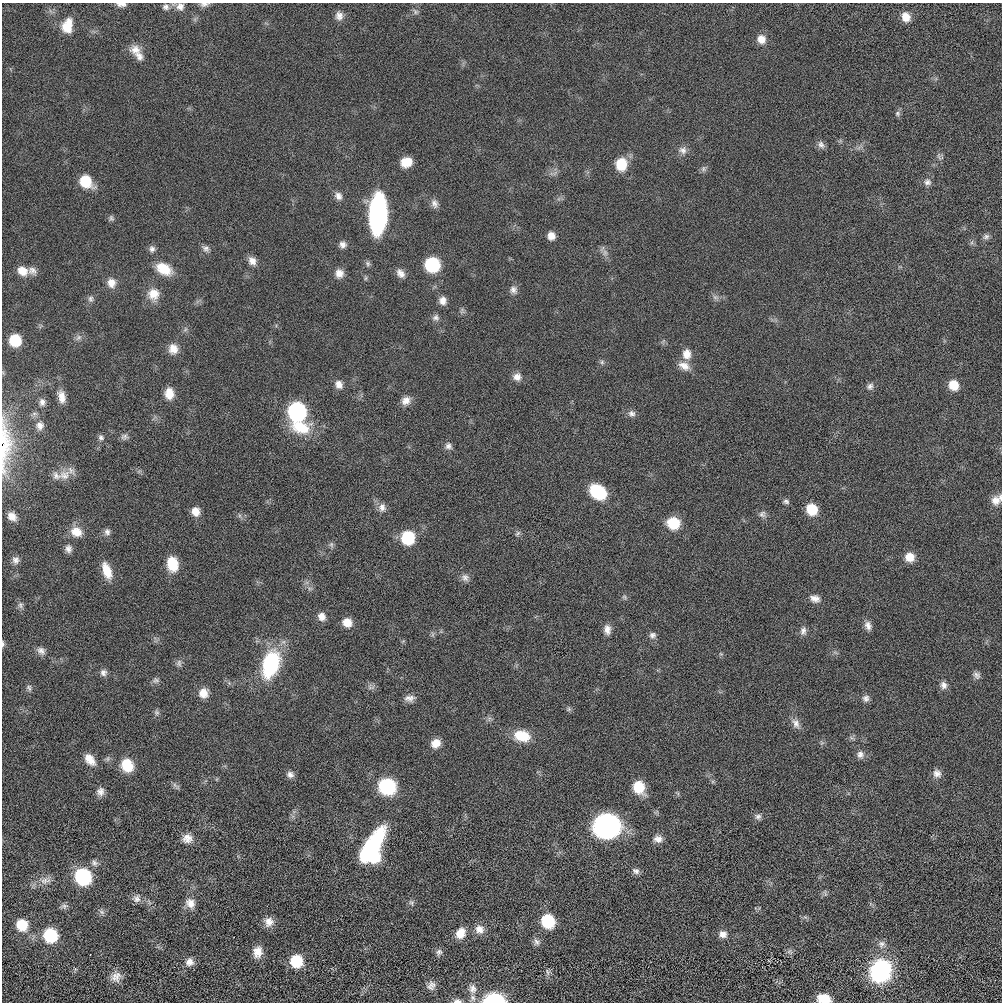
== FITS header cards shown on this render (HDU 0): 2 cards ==
NAXIS1  =                 1000 / length of data axis 1
NAXIS2  =                 1000 / length of data axis 2

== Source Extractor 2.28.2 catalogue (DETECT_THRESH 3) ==
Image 1000 x 1000 px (HDU 0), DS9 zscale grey, 1 PNG px = 1 image px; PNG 1004 x 1004 px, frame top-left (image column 1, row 1000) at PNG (2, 3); no overlay
Background 4.06e-05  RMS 0.0034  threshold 0.0101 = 3 sigma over >= 5 px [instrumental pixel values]
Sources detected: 167; all 167 listed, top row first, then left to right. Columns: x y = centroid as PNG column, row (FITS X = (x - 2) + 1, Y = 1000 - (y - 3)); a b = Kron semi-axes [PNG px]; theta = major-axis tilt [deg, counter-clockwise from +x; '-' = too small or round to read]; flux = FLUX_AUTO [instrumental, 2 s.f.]
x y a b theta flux
121 4 11 5 -1 1
204 4 12 5 9 0.81
166 7 8 7 - 0.77
180 7 10 9 - 1.3
415 12 9 5 -54 0.61
339 16 11 9 -74 1.5
906 17 10 9 - 2.6
67 26 18 11 75 3.9
761 39 10 9 - 2.2
135 50 15 12 9 2.3
139 56 16 10 -53 1.9
897 113 7 7 - 0.56
821 145 11 8 -49 1
683 150 12 10 -36 1.4
939 156 10 4 -67 0.56
406 162 11 9 15 4
621 164 13 11 82 5.7
703 169 9 5 84 0.61
86 181 11 9 -45 8.5
927 182 10 9 - 1
338 196 11 9 -58 1.3
435 203 12 9 -71 1.2
378 214 31 12 87 54
111 218 8 6 -76 0.51
551 236 9 8 - 1.8
986 237 9 7 31 0.7
343 245 9 8 - 1.1
152 249 9 7 -73 0.85
206 249 11 7 -24 0.96
605 253 9 7 -76 0.98
252 261 11 9 -56 1.7
368 263 8 7 - 0.54
432 265 10 9 - 23
164 269 20 12 -29 4.9
22 271 12 10 -33 2.8
32 271 12 10 -27 1.4
339 273 10 10 - 1.8
400 273 12 8 -50 1.4
111 283 12 10 -87 2
513 290 11 10 - 1.2
153 294 14 14 - 3.4
715 297 8 6 -44 0.7
90 299 9 7 89 0.72
443 301 10 8 -79 1.5
436 317 10 8 -10 0.91
78 338 10 7 45 0.85
15 340 9 9 - 9
173 349 13 11 -85 2.3
687 354 14 11 87 2.4
602 362 6 5 - 0.48
684 366 16 10 -27 2.2
517 377 10 10 - 1.6
339 384 10 9 - 1.6
954 385 10 9 - 4.1
870 386 10 8 61 0.88
169 393 12 9 -83 3.1
61 397 13 7 -79 2.1
406 401 12 10 37 1.8
42 402 9 7 -86 0.89
297 411 11 10 - 52
632 413 10 8 -2 1
40 426 10 9 - 1.3
301 427 27 16 -13 8
101 437 9 7 -42 0.73
124 437 10 8 12 0.83
5 446 68 14 88 10
448 446 9 8 - 0.95
65 475 16 14 10 2.8
56 476 13 9 -38 1.3
598 492 16 12 -36 11
995 500 13 11 45 2.1
786 501 8 6 -14 0.6
382 507 12 10 -86 1.5
812 509 9 9 - 6.9
196 511 10 8 -73 2.4
762 514 10 8 48 0.92
12 516 12 9 -45 1.9
673 523 12 11 - 7
76 532 14 12 -24 3.2
107 532 9 8 - 0.89
517 533 9 5 48 0.5
408 538 10 9 - 14
331 545 8 6 -70 0.56
68 549 9 8 - 1.1
910 557 10 10 - 2.9
16 560 10 9 - 1.1
172 564 14 10 -79 6.4
107 571 19 9 -70 4.1
465 578 11 10 - 1.2
624 597 8 5 -36 0.46
815 598 13 9 -16 1.6
20 605 10 7 84 0.75
322 616 9 8 - 1.7
347 622 9 8 - 3
868 626 11 8 -72 1.4
607 629 13 9 -83 1.6
803 631 12 8 85 1.1
432 634 7 4 -72 0.4
652 635 9 8 - 0.92
3 644 8 4 -87 0.46
41 651 12 9 -40 1.2
721 654 6 4 -18 0.29
179 663 10 7 84 0.75
271 664 26 15 73 21
103 673 8 8 - 0.95
977 675 10 8 -45 0.93
156 680 10 7 17 0.75
943 685 10 8 -70 1.2
371 687 12 4 5 0.61
29 688 9 6 -68 0.64
203 693 11 10 - 2.5
409 698 13 8 5 1.3
866 698 9 9 - 0.97
569 709 6 6 - 0.47
157 712 7 7 - 0.58
796 723 14 9 -59 1.5
522 736 19 13 -12 5.5
852 738 7 4 -18 0.46
436 743 11 9 31 2.4
860 754 10 9 - 1.2
90 760 15 9 -50 2.8
127 765 13 11 -62 6.1
937 773 11 10 - 1.4
290 774 9 8 - 1.1
176 786 14 5 -38 0.59
387 786 15 14 - 14
639 787 13 11 -65 6.1
100 792 11 9 72 1.3
758 817 9 8 - 0.83
607 826 22 20 6 41
187 838 13 11 3 2
658 839 12 9 -1 1.5
372 848 34 16 66 32
94 863 9 8 - 0.81
636 871 10 7 -27 0.91
83 877 11 10 - 30
45 880 18 9 15 2.1
825 893 10 4 -79 0.39
137 898 12 10 60 1.3
190 903 13 10 -54 2
411 903 9 6 -63 0.6
64 906 11 7 13 0.74
102 912 9 6 -27 0.68
548 921 10 9 - 13
269 922 12 11 - 2
22 925 11 10 - 6.4
480 929 13 11 -39 2
460 933 13 10 62 3
723 934 10 9 - 1.5
50 935 14 13 - 8.8
537 942 10 8 -62 0.96
881 944 11 10 - 1.3
258 952 14 10 81 2.5
439 952 9 9 - 0.86
790 952 9 6 -34 0.61
296 961 11 10 - 9.1
189 962 11 11 - 1.6
75 969 5 5 - 0.3
880 971 19 17 67 30
548 972 9 7 -70 0.72
116 977 15 13 29 2.2
431 985 12 11 - 1.4
472 989 14 11 -80 2
473 998 10 8 -88 0.93
824 999 11 7 -10 4.5
494 1000 12 7 0 36
457 1001 12 6 -3 0.98
At the frame edge (FLAGS 8, measured only in part): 8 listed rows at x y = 121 4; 204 4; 5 446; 995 500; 3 644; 824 999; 494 1000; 457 1001